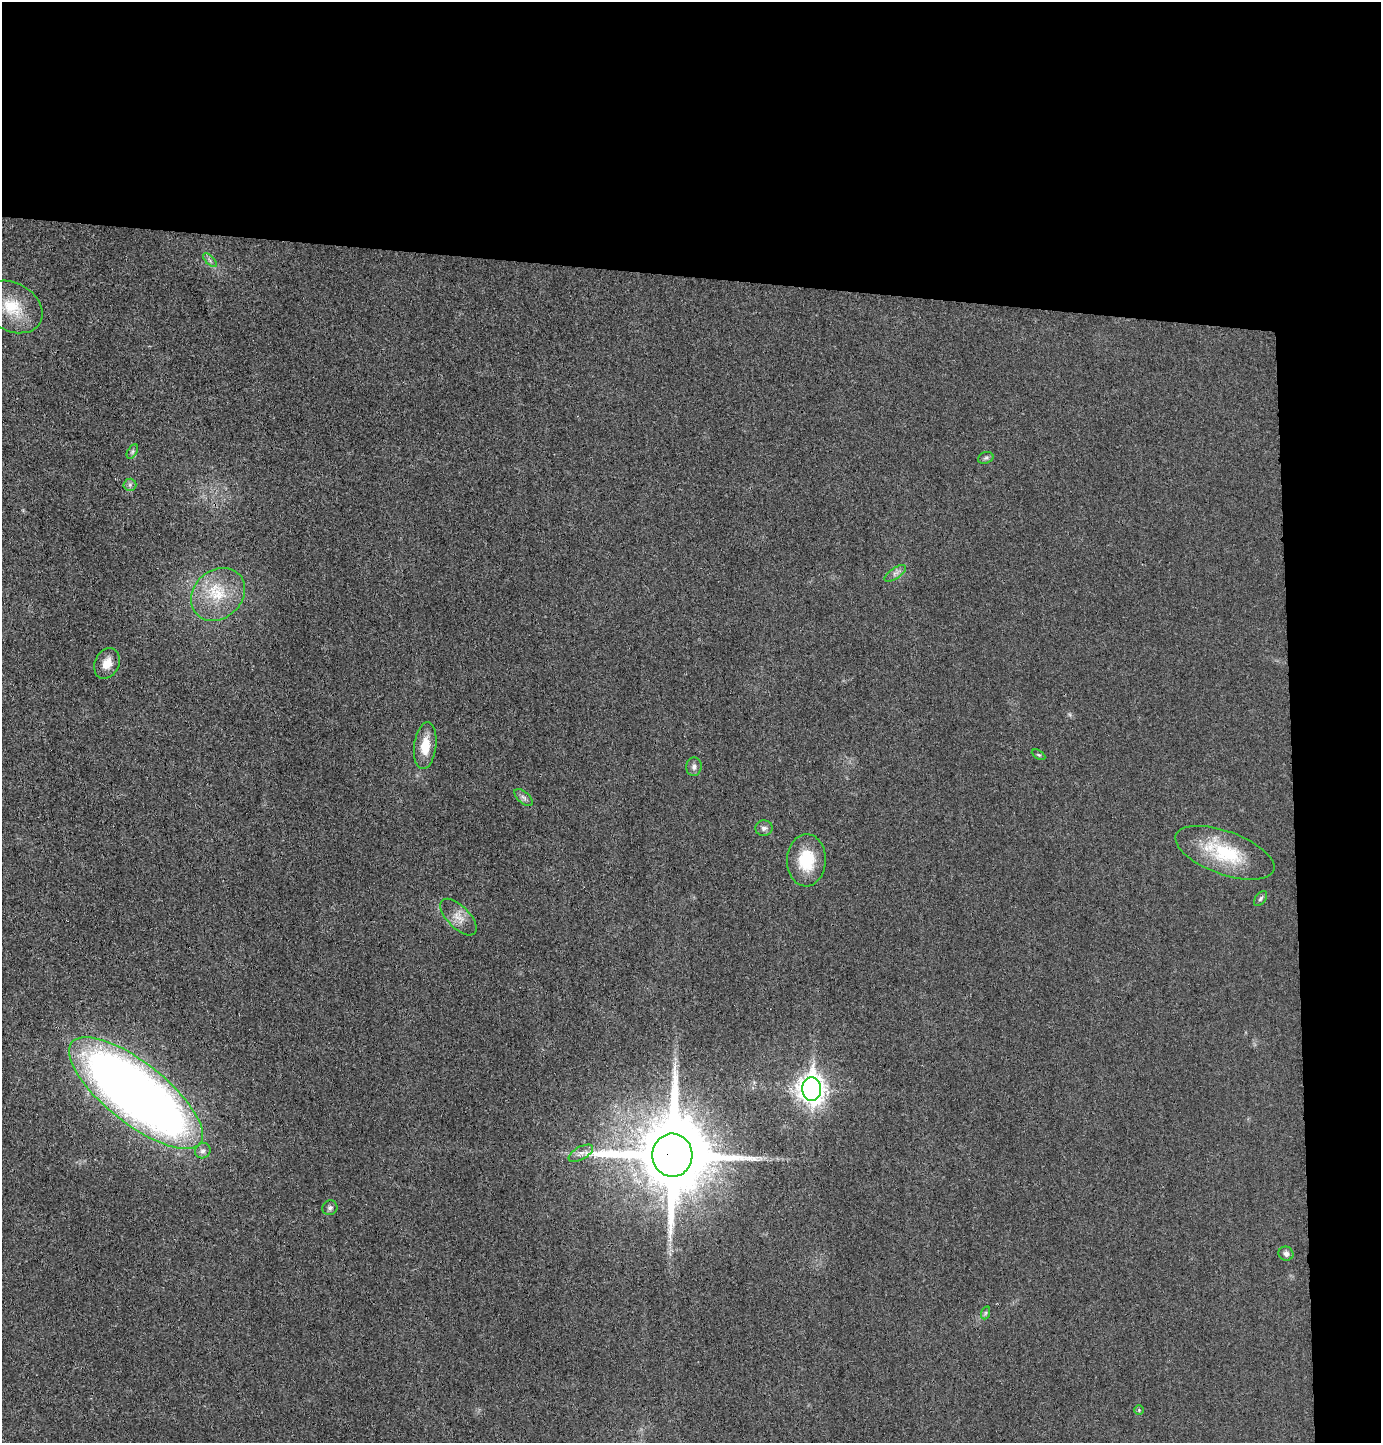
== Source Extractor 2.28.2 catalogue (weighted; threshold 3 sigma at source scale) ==
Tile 3 of 3 x 3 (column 3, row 1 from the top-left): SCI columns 2867-4245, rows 2883-4323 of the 4365 x 4332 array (HDU 1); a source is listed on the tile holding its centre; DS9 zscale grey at full resolution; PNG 1383 x 1445 px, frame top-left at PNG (2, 2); each listed source drawn as its Kron ellipse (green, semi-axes under 4 px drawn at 4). Shown black and unused: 24% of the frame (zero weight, under 3 of 4 exposures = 1% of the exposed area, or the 3 px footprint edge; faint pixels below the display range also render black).
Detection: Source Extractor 2.28.2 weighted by HDU 2 'WHT'; one run over the whole footprint, this tile lists its part. Background 0.0211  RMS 0.0046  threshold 0.0207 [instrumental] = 3 sigma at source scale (4.5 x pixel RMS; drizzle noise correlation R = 1.50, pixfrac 1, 0.05/0.05 arcsec/px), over >= 5 px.
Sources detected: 26; all 26 listed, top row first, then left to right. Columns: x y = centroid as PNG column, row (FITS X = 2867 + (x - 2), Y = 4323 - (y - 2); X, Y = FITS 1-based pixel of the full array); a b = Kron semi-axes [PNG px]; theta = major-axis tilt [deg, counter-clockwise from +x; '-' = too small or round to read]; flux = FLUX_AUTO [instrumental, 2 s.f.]
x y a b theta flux
210 260 9 3 -45 1
12 307 32 24 -30 16
132 452 8 4 59 0.96
986 458 8 5 21 0.98
130 485 6 6 - 1.2
895 573 12 5 35 1.8
218 594 29 24 42 20
107 663 16 12 64 5.7
425 746 23 11 83 9.6
1039 755 7 4 -30 0.71
694 767 9 7 82 1.7
524 797 11 5 -41 1.6
764 828 8 8 - 1.7
1225 853 52 21 -20 30
806 860 26 19 88 18
1261 898 8 5 54 0.98
459 917 23 11 -45 5.4
812 1089 12 9 -87 460
136 1093 81 30 -38 480
203 1151 8 7 - 1.6
581 1153 13 6 29 2.3
672 1155 21 20 - 6400
330 1208 7 7 - 1.4
1286 1254 7 7 - 1.6
985 1313 7 4 71 0.78
1139 1410 5 5 - 0.58
Overlapping masked pixels (flux is a lower limit): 1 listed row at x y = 672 1155